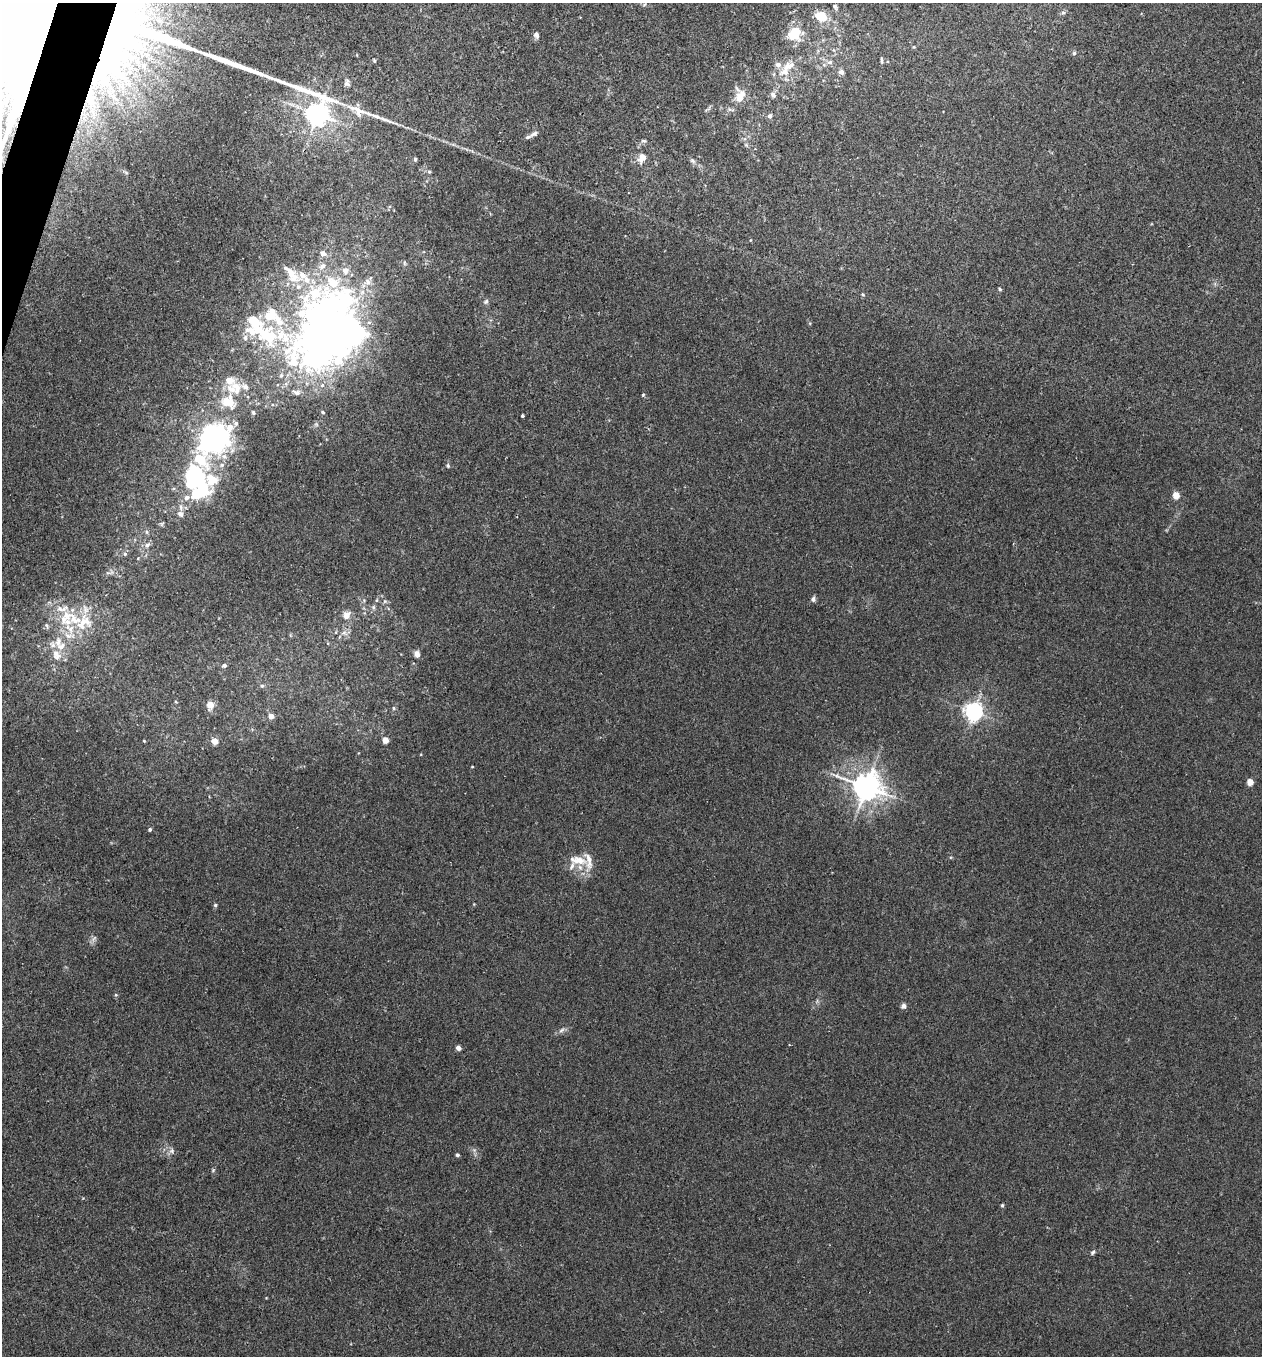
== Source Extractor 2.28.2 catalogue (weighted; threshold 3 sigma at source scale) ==
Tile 11 of 4 x 4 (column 3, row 3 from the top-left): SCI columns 2650-3909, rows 1355-2708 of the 5430 x 5416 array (HDU 1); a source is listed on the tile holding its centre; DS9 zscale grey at full resolution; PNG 1264 x 1358 px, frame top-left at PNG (2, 3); no overlay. Shown black and unused: <1% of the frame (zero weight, under 2 of 3 exposures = <1% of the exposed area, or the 3 px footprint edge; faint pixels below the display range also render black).
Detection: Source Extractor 2.28.2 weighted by HDU 2 'WHT'; one run over the whole footprint, this tile lists its part. Background 0.034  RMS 0.0054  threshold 0.0242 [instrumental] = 3 sigma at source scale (4.5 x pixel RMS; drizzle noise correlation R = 1.50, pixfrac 1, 0.05/0.05 arcsec/px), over >= 5 px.
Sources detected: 132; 3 inside a brighter object's white glare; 2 long thin detections or spike segments (spike, bleed or trail) — not listed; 36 inside a brighter listed object's ellipse — not listed separately; the other 91 listed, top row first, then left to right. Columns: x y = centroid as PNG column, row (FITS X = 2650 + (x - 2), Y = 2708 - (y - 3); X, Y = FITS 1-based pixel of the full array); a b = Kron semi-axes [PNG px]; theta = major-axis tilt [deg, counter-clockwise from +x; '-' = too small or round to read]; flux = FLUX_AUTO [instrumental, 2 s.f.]
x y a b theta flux
835 6 6 5 - 1.1
1063 13 6 4 0 0.97
821 17 14 11 -33 10
116 21 154 45 79 320
794 34 15 12 37 16
536 35 8 7 - 1.7
1074 53 5 5 - 0.98
881 60 10 3 -87 0.95
374 61 5 4 - 0.63
830 62 8 6 3 1.7
788 66 20 10 24 7.7
842 72 7 6 - 2.1
347 83 10 7 87 1.9
773 95 9 7 -50 1.9
740 98 15 12 -83 6.1
357 111 35 13 -26 12
317 114 17 9 -55 450
770 116 6 5 - 1.8
534 134 13 6 29 1.9
643 141 8 4 -1 0.82
746 145 7 4 -57 0.89
642 158 13 8 70 4.9
415 159 5 4 - 0.95
692 161 9 6 -40 1.4
429 172 5 5 - 0.66
323 253 10 7 -26 2.7
404 263 6 4 73 0.7
323 266 10 7 40 2.9
345 270 10 9 - 3.4
292 274 25 11 -54 9.4
368 282 10 8 -72 3
1000 289 5 4 - 0.66
863 294 5 4 - 0.66
486 301 7 5 41 1.2
272 311 8 6 -33 2.4
344 331 70 49 -35 350
267 335 40 21 -33 32
322 385 6 6 - 1.5
236 387 16 10 -59 6.2
297 392 10 6 -14 1.9
643 395 4 4 - 0.69
228 402 19 15 -34 11
323 412 5 4 - 0.85
253 413 5 3 - 0.67
522 416 3 3 - 1.1
216 438 25 17 30 130
222 465 6 6 - 1.3
448 465 6 4 -71 0.79
194 477 32 23 89 50
1176 495 4 4 - 13
180 514 9 8 - 2.7
162 524 7 4 55 0.73
147 545 9 6 37 2.1
125 554 6 5 - 1
138 558 4 3 - 0.41
813 599 7 5 -84 1.2
377 600 6 4 88 0.67
385 601 6 5 - 0.99
373 607 6 5 - 1.1
60 609 11 8 -4 4
346 615 9 8 - 4.2
83 622 27 22 46 19
47 626 9 3 -69 0.78
344 633 10 7 -30 2.7
58 643 18 9 83 6.5
417 654 9 7 -65 2.4
224 665 5 4 - 1.3
262 686 5 5 - 0.9
176 702 4 3 - 0.51
210 705 5 4 - 10
393 708 5 5 - 0.85
973 711 6 6 - 250
271 716 5 5 - 3.4
385 740 4 4 - 8.4
144 741 3 3 - 0.4
214 741 5 5 - 5
472 767 3 2 - 0.43
1250 782 4 4 - 11
866 787 9 8 - 700
150 829 4 4 - 1
577 860 27 11 -11 8.6
215 905 5 5 - 0.74
94 938 10 5 54 1.5
116 995 5 4 - 0.61
903 1006 6 6 - 1.7
561 1030 9 5 28 1.6
458 1048 4 4 - 4.1
172 1151 8 5 84 1.5
457 1155 4 4 - 0.91
1002 1205 5 4 - 0.69
1093 1252 6 5 - 1
Overlapping masked pixels (flux is a lower limit): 1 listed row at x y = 116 21
Isophote crosses this tile's border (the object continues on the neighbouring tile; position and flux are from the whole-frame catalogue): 1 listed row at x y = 116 21
Unlisted compact peaks at least as high as the median listed source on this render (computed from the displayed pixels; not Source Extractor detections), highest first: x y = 213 1170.